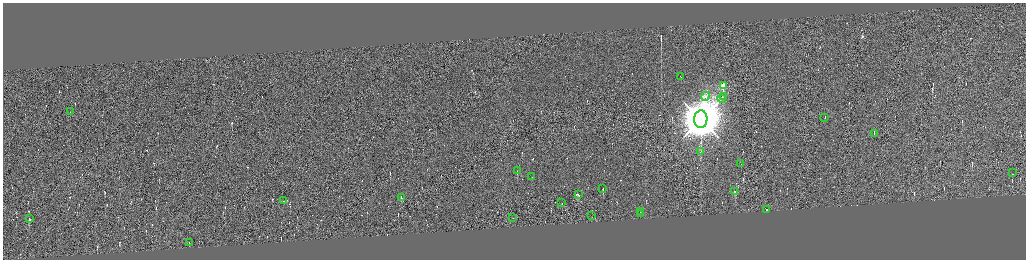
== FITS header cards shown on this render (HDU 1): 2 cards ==
NAXIS1  =                 4093
NAXIS2  =                 1029

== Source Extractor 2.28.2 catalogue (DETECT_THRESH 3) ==
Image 4093 x 1029 px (HDU 1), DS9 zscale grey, zoomed out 1/4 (1 PNG px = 4 x 4 image px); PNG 1028 x 262 px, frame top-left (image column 3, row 1029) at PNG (3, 3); each listed source drawn as its Kron ellipse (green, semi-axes under 4 px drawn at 4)
Background -0.0434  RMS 4.2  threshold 12.7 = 3 sigma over >= 5 px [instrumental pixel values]
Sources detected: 404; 377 cannot appear on this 1/4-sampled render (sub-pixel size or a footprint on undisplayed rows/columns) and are neither listed nor drawn; the other 27 listed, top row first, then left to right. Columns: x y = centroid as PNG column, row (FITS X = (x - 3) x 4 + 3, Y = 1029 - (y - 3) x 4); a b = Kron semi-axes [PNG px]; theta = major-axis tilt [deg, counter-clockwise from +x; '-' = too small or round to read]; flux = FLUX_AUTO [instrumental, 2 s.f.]
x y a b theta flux
681 77 2 1 - 2.4e+04
723 86 2 2 - 1.5e+05
706 97 4 3 - 1.7e+04
723 97 2 1 - 1.2e+03
722 99 4 2 - 2.4e+03
70 112 2 1 - 1.0e+04
825 118 3 1 - 2.7e+04
701 120 9 6 87 1.7e+07
874 134 2 1 - 1.2e+04
701 152 2 1 - 8.8e+02
741 164 2 1 - 1.3e+04
517 171 2 1 - 4.0e+03
1013 173 2 1 - 9.3e+02
532 177 2 1 - 2.7e+04
603 189 2 1 - 2.2e+04
735 192 2 1 - 2.5e+04
578 195 4 1 - 5.7e+04
401 198 2 1 - 4.3e+04
284 201 2 1 - 3.5e+04
562 203 2 1 - 6.2e+03
766 210 2 1 - 1.5e+04
640 212 2 1 - 1.5e+04
640 214 2 1 - 1.5e+04
592 216 2 1 - 1.5e+04
513 218 2 1 - 3.5e+04
29 219 2 1 - 7.1e+04
189 243 2 1 - 1.1e+04
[377 sub-pixel or undisplayed-footprint detections neither listed nor drawn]